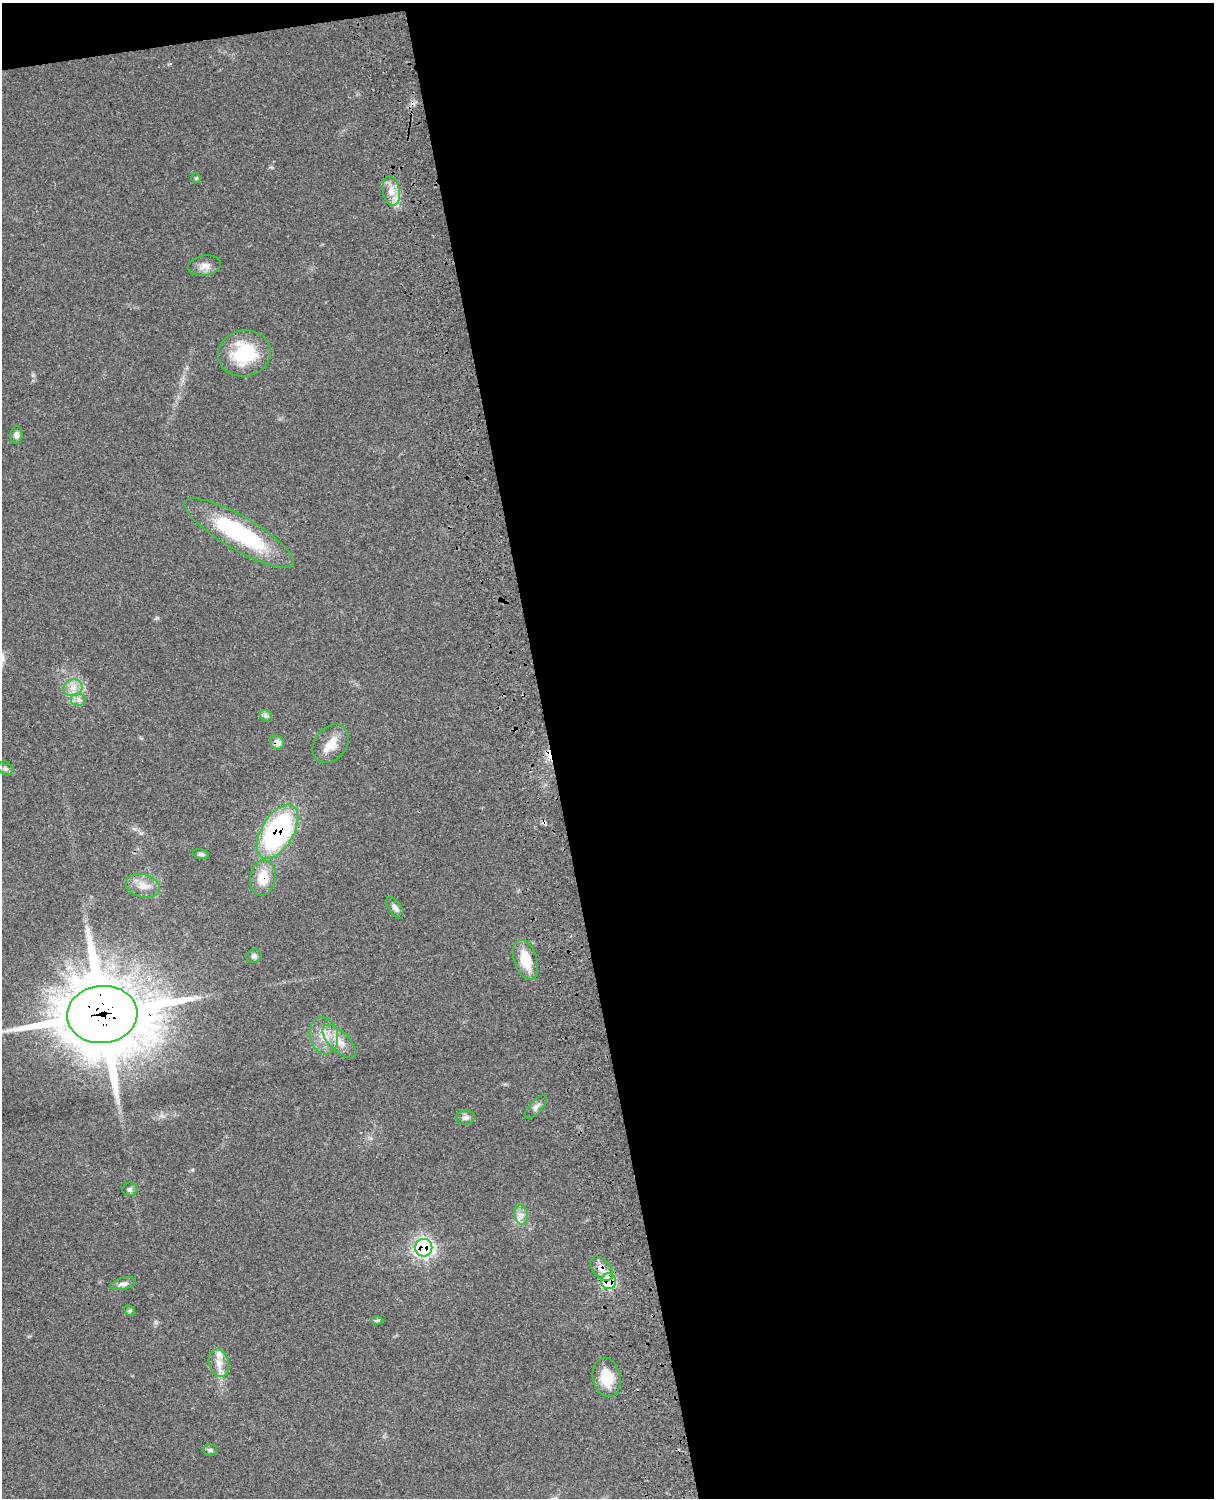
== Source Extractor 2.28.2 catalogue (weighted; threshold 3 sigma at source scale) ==
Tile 4 of 4 x 3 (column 4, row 1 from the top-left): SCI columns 3758-4969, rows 3268-4763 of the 5088 x 4928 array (HDU 1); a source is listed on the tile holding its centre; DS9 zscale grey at full resolution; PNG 1216 x 1500 px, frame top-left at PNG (2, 3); each listed source drawn as its Kron ellipse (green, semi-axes under 4 px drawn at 4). Shown black and unused: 56% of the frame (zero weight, under 3 of 4 exposures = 6% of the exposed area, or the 3 px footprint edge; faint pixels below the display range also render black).
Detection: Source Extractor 2.28.2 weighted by HDU 2 'WHT'; one run over the whole footprint, this tile lists its part. Background 0.0975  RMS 0.0063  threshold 0.0285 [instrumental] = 3 sigma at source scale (4.5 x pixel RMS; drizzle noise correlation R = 1.50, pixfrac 1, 0.05/0.05 arcsec/px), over >= 5 px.
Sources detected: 37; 1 cosmic-ray / hot-pixel residue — neither listed nor drawn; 1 inside a brighter listed object's ellipse — not listed separately; the other 35 listed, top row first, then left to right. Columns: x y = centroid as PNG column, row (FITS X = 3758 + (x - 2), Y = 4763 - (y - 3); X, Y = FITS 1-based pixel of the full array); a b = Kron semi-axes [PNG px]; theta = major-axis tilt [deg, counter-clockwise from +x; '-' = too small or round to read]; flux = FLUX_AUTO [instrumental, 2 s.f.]
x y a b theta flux
196 178 5 5 - 0.77
391 191 15 8 -81 6.5
205 266 16 10 8 4.8
244 353 26 23 12 36
16 435 9 6 89 2.2
239 533 62 16 -30 68
73 688 9 8 - 4.4
79 700 8 6 0 2.5
266 716 7 5 -42 1.5
277 743 7 6 - 5.3
331 744 21 15 52 10
5 768 8 6 -33 1.5
278 832 30 16 59 110
201 854 8 5 -8 1.4
263 878 17 12 79 13
143 886 17 11 -14 7
395 908 12 6 -54 2.4
254 956 7 6 - 1.7
526 960 21 11 -73 15
102 1015 35 28 5 5500
324 1036 19 14 -77 11
339 1042 21 10 -45 8.3
536 1107 15 6 48 2.7
466 1117 9 7 4 2.4
130 1189 7 6 - 1.6
521 1215 10 6 -79 3
424 1248 9 8 - 170
602 1269 14 8 -48 5.2
609 1281 8 7 - 62
123 1284 13 6 14 2.6
130 1311 6 4 -45 0.96
377 1320 6 4 1 0.94
219 1363 14 10 -74 6
607 1377 20 14 -78 15
210 1450 7 6 - 1.3
Overlapping masked pixels (flux is a lower limit): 7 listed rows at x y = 277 743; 278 832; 263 878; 102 1015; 424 1248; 602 1269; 609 1281